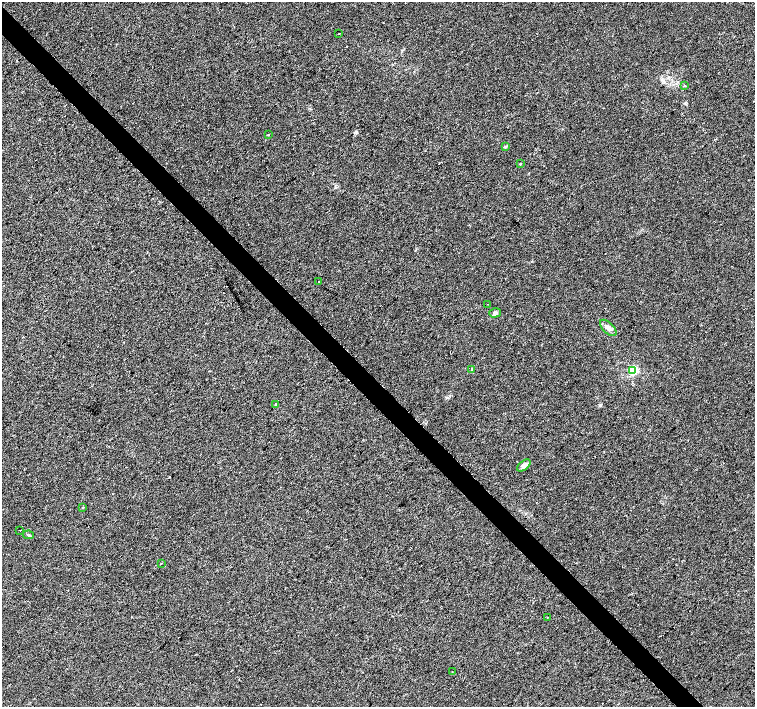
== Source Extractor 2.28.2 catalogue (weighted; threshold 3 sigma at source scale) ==
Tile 11 of 4 x 4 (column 3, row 3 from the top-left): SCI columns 3016-4520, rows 1627-3035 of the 6026 x 6004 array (HDU 1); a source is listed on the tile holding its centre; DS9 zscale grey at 2 x 2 block average (1 PNG px = mean of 2 x 2 image px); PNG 757 x 709 px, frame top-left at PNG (2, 2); each listed source drawn as its Kron ellipse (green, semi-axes under 4 px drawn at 4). Shown black and unused: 4% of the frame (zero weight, under 2 of 3 exposures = <1% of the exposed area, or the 3 px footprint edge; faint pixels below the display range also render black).
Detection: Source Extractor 2.28.2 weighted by HDU 2 'WHT'; one run over the whole footprint, this tile lists its part. Background 0.00649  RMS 0.0046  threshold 0.0205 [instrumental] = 3 sigma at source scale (4.5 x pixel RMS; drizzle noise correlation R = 1.50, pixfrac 1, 0.0396/0.0396 arcsec/px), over >= 5 px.
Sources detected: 20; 1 cosmic-ray / hot-pixel residue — neither listed nor drawn; the other 19 listed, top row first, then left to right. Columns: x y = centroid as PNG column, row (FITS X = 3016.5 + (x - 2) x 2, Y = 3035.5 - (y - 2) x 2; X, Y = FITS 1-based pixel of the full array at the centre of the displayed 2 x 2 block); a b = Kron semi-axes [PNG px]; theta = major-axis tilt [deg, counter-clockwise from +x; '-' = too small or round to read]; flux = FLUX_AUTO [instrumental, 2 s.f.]
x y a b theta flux
339 34 2 2 - 0.48
685 86 2 2 - 1.3
268 135 2 2 - 0.54
505 147 4 3 - 1.1
520 164 3 2 - 0.66
318 282 2 2 - 0.34
488 304 2 2 - 0.34
495 313 6 4 18 2.4
608 328 10 5 -44 4.6
472 369 4 3 - 0.92
633 370 3 3 - 100
276 404 3 2 - 1.3
524 465 8 4 38 4.9
83 507 3 2 - 0.57
20 530 2 2 - 2
28 535 5 2 - 1.2
161 563 2 2 - 0.41
547 617 3 2 - 0.47
452 671 2 2 - 0.43
Diffuse or blended objects may show on this block-average render without a row.